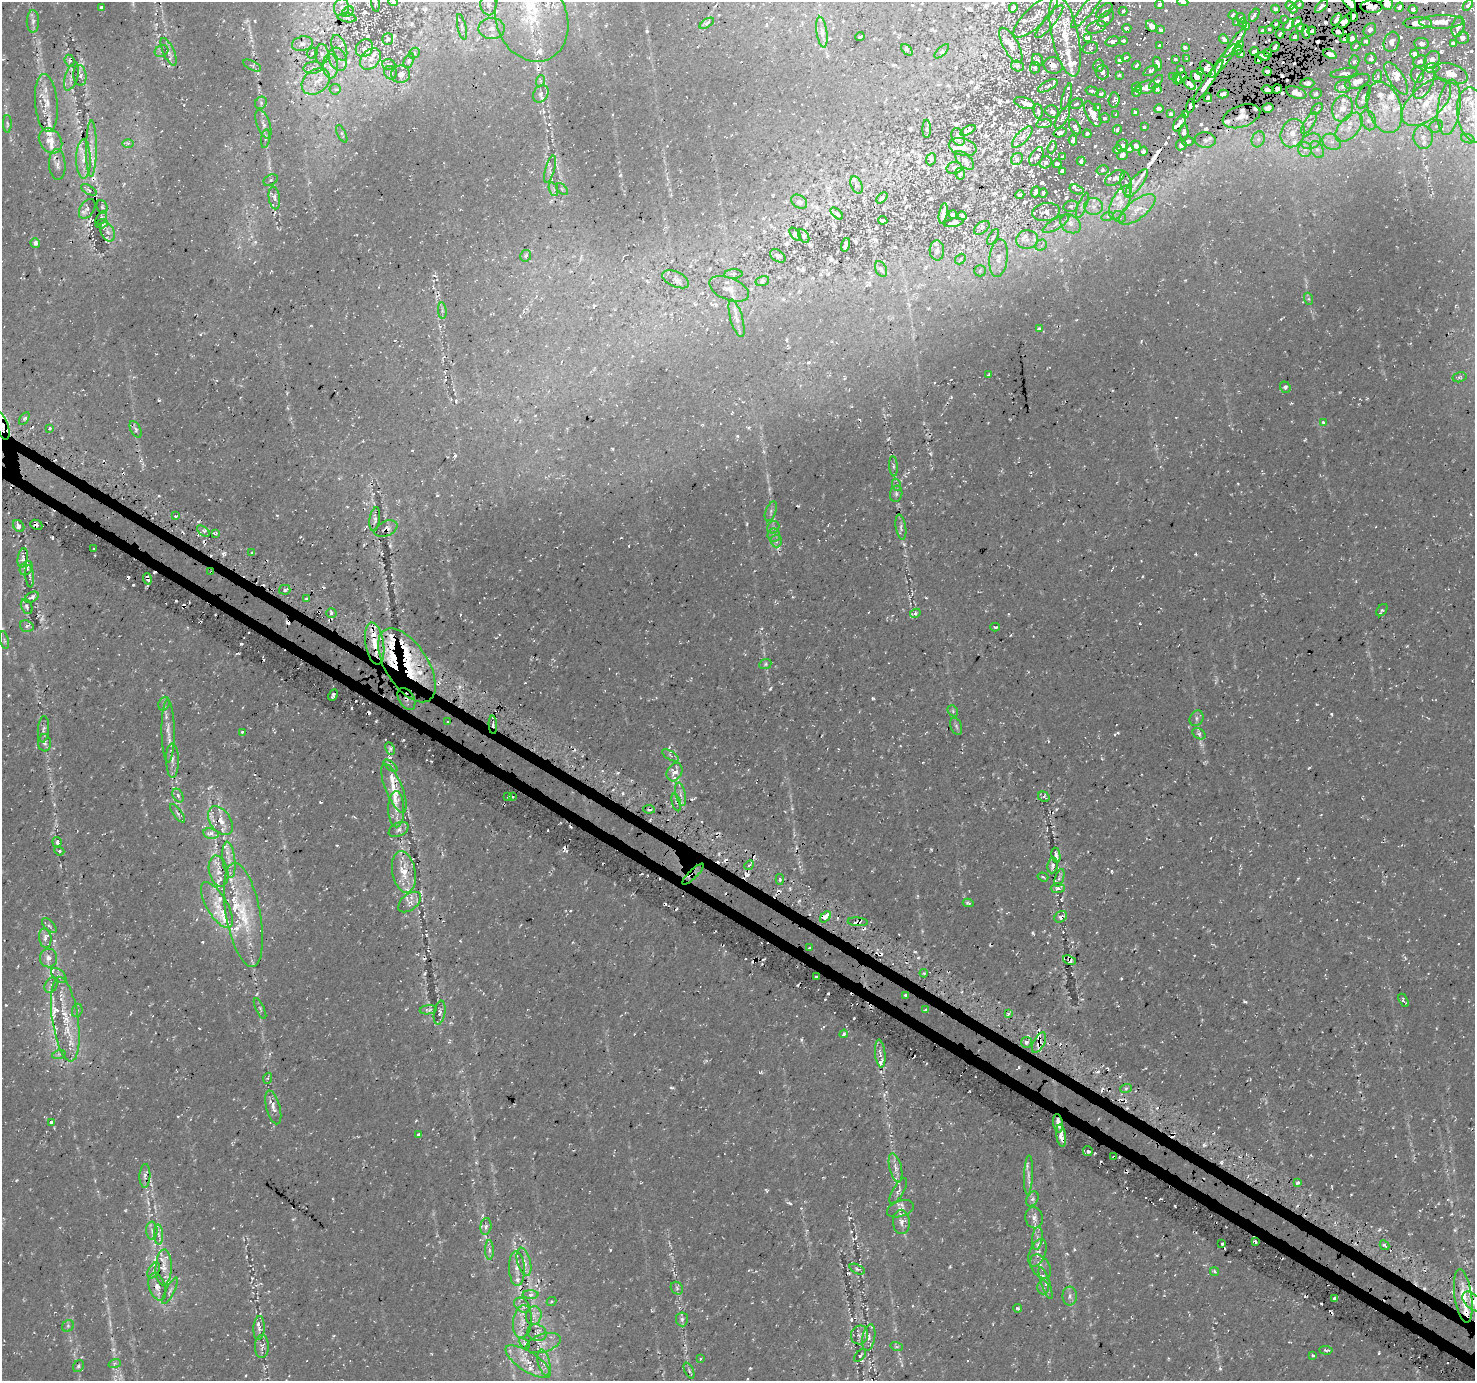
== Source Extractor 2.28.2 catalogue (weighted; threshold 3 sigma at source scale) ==
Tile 6 of 4 x 4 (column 2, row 2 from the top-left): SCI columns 1488-2960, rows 2974-4352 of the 5938 x 6020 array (HDU 1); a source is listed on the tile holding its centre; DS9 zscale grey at full resolution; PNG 1477 x 1383 px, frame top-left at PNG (2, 2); each listed source drawn as its Kron ellipse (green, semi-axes under 4 px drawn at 4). Shown black and unused: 2% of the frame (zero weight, under 2 of 3 exposures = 2% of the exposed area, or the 3 px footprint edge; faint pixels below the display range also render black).
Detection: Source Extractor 2.28.2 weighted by HDU 2 'WHT'; one run over the whole footprint, this tile lists its part. Background 0.00342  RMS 0.003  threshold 0.0137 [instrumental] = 3 sigma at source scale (4.5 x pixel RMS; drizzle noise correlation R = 1.50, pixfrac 1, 0.0396/0.0396 arcsec/px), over >= 5 px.
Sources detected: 1004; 14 too faint to see at this stretch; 82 cosmic-ray / hot-pixel residue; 2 long thin detections or spike segments (spike, bleed or trail); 1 with non-positive flux (unrankable blend fragments) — neither listed nor drawn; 144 inside a brighter listed object's ellipse — not listed separately; of the other 761, all 500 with FLUX_AUTO >= 0.5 (the completeness limit of this list) listed and drawn (261 fainter detections not listed), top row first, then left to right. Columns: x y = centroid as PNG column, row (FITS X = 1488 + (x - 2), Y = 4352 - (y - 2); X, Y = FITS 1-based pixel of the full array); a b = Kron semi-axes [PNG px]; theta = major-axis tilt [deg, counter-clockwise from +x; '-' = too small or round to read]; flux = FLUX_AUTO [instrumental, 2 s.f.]
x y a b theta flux
375 2 10 3 -83 0.56
393 2 5 3 - 0.51
1183 2 6 4 -22 1.7
1349 2 10 5 -53 3.7
1159 4 4 3 - 1
1387 4 6 5 - 2.7
488 5 10 8 -88 1.8
1299 5 4 3 - 1.1
1468 5 6 4 50 0.73
1290 6 4 4 - 1.4
1321 6 8 4 47 2.1
101 7 4 3 - 0.76
341 7 9 7 81 1.4
1371 7 11 6 -3 3.5
1399 7 5 3 - 0.98
1013 8 5 4 - 0.76
1088 9 25 6 50 3.2
1275 9 4 3 - 1.5
1293 9 4 3 - 1.2
1413 9 4 3 - 0.85
1104 11 10 5 40 0.9
1123 11 4 3 - 0.66
348 12 6 4 29 0.51
1233 15 5 3 - 0.99
1254 15 7 3 58 1.4
1036 16 29 10 44 4.5
1353 16 5 5 - 1.7
347 18 9 4 -9 0.95
1106 18 10 6 44 1.4
1241 18 5 3 - 1.3
532 19 43 35 -68 26
1285 19 3 3 - 0.55
1336 19 7 3 57 1.1
33 21 11 6 -90 1.3
1049 21 21 5 51 2.1
1345 21 9 4 47 1.4
1297 22 5 4 - 2
1441 22 22 6 1 3.7
707 23 8 3 32 0.7
1237 23 3 3 - 0.58
1243 23 4 4 - 1.2
1418 23 14 5 1 2.9
1276 24 4 3 - 0.97
1289 25 7 3 54 1.7
1151 26 6 4 -50 2.6
1246 26 4 3 - 0.88
462 27 13 4 -78 0.98
1096 27 10 6 18 0.95
1458 27 10 6 76 1.8
491 28 13 10 2 3.1
1127 28 4 3 - 0.83
1300 28 4 4 - 1.3
1269 29 3 3 - 0.78
1160 30 4 3 - 1.1
1370 30 7 5 50 1
1262 31 4 3 - 1.2
1312 31 4 3 - 0.82
1338 31 6 5 - 1.1
822 32 15 5 -82 1.5
1306 32 6 4 -80 1.4
1280 34 4 3 - 1.2
860 36 5 3 - 3.1
1065 36 41 13 -78 13
1294 37 4 3 - 1.2
1087 38 4 3 - 2.3
1352 38 5 5 - 0.9
1462 38 7 6 - 1.2
388 39 6 5 - 0.54
1224 39 5 3 - 2.1
1345 39 5 4 - 0.99
1113 41 7 5 17 1.3
1123 41 4 3 - 0.65
1366 41 4 3 - 0.5
1392 42 10 7 71 1.7
1235 43 18 3 54 5.5
1453 43 4 3 - 0.65
302 44 10 7 14 1.4
1422 44 7 5 -6 0.89
1011 45 20 7 -61 2.6
1160 45 3 3 - 1
1240 45 4 3 - 1.4
1356 46 5 3 - 0.52
1185 47 4 3 - 0.79
1275 47 5 3 - 1.5
339 48 13 7 -71 2
364 48 9 8 - 1.5
1090 48 8 5 17 0.68
907 50 7 4 -46 0.53
1238 50 5 3 - 2.1
161 51 7 5 23 0.78
942 51 9 4 44 0.57
1254 51 5 3 - 2.1
169 52 15 5 -66 1.5
312 53 6 5 - 0.53
414 53 6 4 49 0.54
1268 53 4 3 - 0.96
322 54 10 6 90 1.3
1241 54 3 3 - 0.95
1330 54 7 4 -23 1.4
1415 54 4 4 - 0.79
1264 56 6 4 -15 2.2
1126 57 4 3 - 0.95
338 59 12 8 -70 2.3
370 59 12 8 46 2.8
1175 59 3 3 - 0.84
1186 59 3 3 - 0.94
1371 59 5 5 - 0.73
1038 60 6 5 - 0.73
1120 60 3 3 - 0.7
1258 60 4 3 - 1.1
1432 60 10 7 53 1.4
70 61 6 5 - 0.58
409 61 7 4 64 0.65
1223 61 21 4 53 7.2
1420 61 7 5 28 0.8
1354 62 6 5 - 0.57
389 64 6 5 - 0.93
1157 64 7 4 -76 2.8
1053 65 10 8 -18 1.9
1136 65 4 3 - 0.88
252 66 9 4 -27 0.63
330 66 12 7 -87 2.3
1017 66 6 5 - 0.83
1099 66 6 5 - 0.96
313 68 9 6 8 1.2
1035 68 6 5 - 0.56
1432 68 7 5 -1 0.86
1181 69 3 3 - 0.79
1208 69 10 6 -49 4.3
1151 71 8 4 31 1
1267 71 4 3 - 0.96
1102 72 7 6 - 1.6
1200 72 4 3 - 0.89
391 73 7 6 - 0.78
1344 73 13 4 9 1.2
401 74 9 8 - 1.7
1450 74 17 9 -17 3.2
80 75 10 6 -83 1.3
1119 75 4 3 - 0.51
1417 75 8 6 -84 0.92
72 76 15 6 71 1.5
1173 76 3 3 - 0.67
1196 76 6 4 -55 3.1
1378 76 6 4 71 0.58
1177 78 6 4 -88 1.7
1182 78 6 3 49 1.3
1396 78 19 7 -58 2.3
316 81 15 11 38 4.6
540 81 6 4 71 0.5
1357 81 13 6 20 1.9
1156 82 9 4 45 2.1
1208 82 26 3 55 9
1307 83 7 5 -1 0.96
1424 83 17 8 63 2.4
1189 84 8 4 -43 2.4
1048 86 11 5 28 1
1343 86 8 6 16 1.2
1137 87 5 4 - 0.64
1146 87 10 6 18 3.9
335 89 5 5 - 0.71
1157 89 5 3 - 1.3
1277 89 4 4 - 0.79
1267 90 6 4 -15 0.9
1092 91 7 3 -15 0.78
1137 92 5 4 - 1
1296 93 11 5 -22 1.7
541 94 9 7 57 1.2
1101 94 5 3 - 0.76
1223 94 5 4 - 1.9
1316 94 6 5 - 0.56
1067 97 14 4 74 1
1363 97 12 6 70 1.2
1208 98 4 4 - 1.1
1114 100 7 5 85 0.78
1426 102 30 16 43 11
46 103 29 11 -85 5.5
261 103 6 5 - 0.66
1024 103 10 5 -17 1
1076 104 7 5 20 0.73
1191 106 7 4 73 2
1384 107 26 16 -72 9.6
1449 107 28 11 83 7.6
1098 108 4 3 - 0.82
1268 108 6 4 13 1.1
1159 109 5 3 - 1.3
1317 109 7 4 46 0.6
1342 109 13 10 73 3.6
1038 111 8 4 -85 0.62
1052 112 7 6 - 1.1
1135 112 3 3 - 0.94
1093 114 14 6 -62 3.3
1116 114 4 3 - 0.63
1171 114 4 4 - 0.83
1186 115 4 3 - 1
1473 115 28 16 -78 11
1241 116 19 11 19 3.2
1062 117 12 5 59 1.3
1104 118 5 5 - 0.72
1368 120 10 7 -68 1.8
1179 123 10 4 60 2.1
1309 123 12 5 57 1.4
7 124 9 3 -89 0.55
263 124 15 6 -71 1.7
1044 124 8 4 7 0.61
1436 126 7 6 - 0.84
1075 127 8 5 -57 1.1
1144 127 3 3 - 0.59
1349 127 17 9 49 4.5
927 129 9 4 -90 0.61
968 130 8 3 28 0.81
1117 130 4 3 - 0.95
1184 132 8 4 86 1.5
1060 133 6 4 18 1.2
1293 133 14 11 68 4
342 134 9 3 -64 0.57
1087 134 4 4 - 0.82
958 137 9 6 -68 1.2
1022 137 13 5 46 1.6
1423 137 12 10 -84 2.6
265 139 9 4 82 0.84
1258 139 8 6 69 1.2
1468 139 7 4 -18 0.73
1073 140 5 4 - 0.96
1205 140 10 7 -5 1.4
51 141 13 10 -52 3.5
1188 141 5 4 - 0.82
1311 141 10 7 20 1.9
1332 142 10 7 -28 1.9
128 143 6 4 1 0.6
1181 145 5 5 - 0.99
1122 146 6 5 - 1.4
1136 146 5 4 - 1.3
963 147 14 8 -15 2.1
1052 147 6 3 69 0.53
91 149 28 5 90 3.2
1129 149 4 3 - 0.67
1317 149 9 6 -62 1.4
1117 150 4 4 - 1.3
1305 150 7 6 - 1.4
1143 151 5 4 - 0.95
1122 155 6 5 - 1.2
1036 156 10 6 60 1.1
1062 157 3 3 - 0.58
83 159 20 7 -90 3.3
931 159 6 5 - 0.61
1017 159 6 5 - 0.76
964 161 12 6 -44 0.97
1081 161 4 3 - 0.78
1046 162 6 5 - 0.73
1057 164 4 4 - 0.82
57 165 15 8 -85 1.9
954 168 8 6 14 0.74
550 169 14 4 75 1.2
1103 170 6 4 16 0.68
1062 171 4 4 - 0.85
960 174 6 5 - 0.53
1115 178 11 6 35 1.4
271 180 7 5 28 0.71
1136 183 17 6 53 1.9
1126 184 12 5 -80 1.3
857 185 9 5 -66 0.72
553 189 7 4 -70 0.64
562 189 7 4 -47 0.62
1076 189 7 4 -19 0.66
89 190 8 3 -29 0.56
1036 192 5 3 - 0.86
1043 193 4 3 - 0.63
1020 195 4 4 - 0.6
274 198 11 5 -82 1.3
882 198 6 3 47 0.53
799 202 8 6 -35 0.81
1120 202 18 8 64 3.9
1082 205 13 4 68 0.98
1071 206 7 5 14 0.71
1093 206 9 8 - 1.8
102 207 7 5 -69 0.57
87 209 11 7 57 1.1
1137 209 22 9 38 4.6
1046 212 14 9 9 2.1
943 213 10 4 80 1.2
837 214 7 4 -42 0.59
953 215 4 3 - 0.58
962 216 4 3 - 0.61
1108 216 6 4 18 0.56
1119 217 6 5 - 0.77
101 218 7 4 54 0.66
883 220 4 3 - 1
954 223 9 4 12 1.1
102 224 6 4 19 1.3
1056 224 15 5 31 1.5
1070 224 11 8 -37 2.1
982 228 9 5 38 0.92
108 232 10 6 -66 1.4
795 234 8 4 -53 0.69
804 236 7 4 -59 0.66
993 237 9 3 58 0.55
1027 239 11 9 4 2.4
35 243 5 4 - 1.3
846 245 7 3 72 0.8
1041 245 6 5 - 0.76
937 250 10 7 -88 1.1
526 256 6 5 - 0.93
778 256 8 5 -35 0.73
998 258 19 9 84 3.4
960 259 6 4 50 0.54
881 269 8 5 -65 0.7
980 271 6 5 - 0.55
733 274 9 5 3 0.79
676 279 14 7 -24 1.6
762 281 7 5 17 0.59
729 289 21 11 -21 2.9
1309 299 6 4 -71 0.51
442 311 8 3 -84 0.63
736 318 19 6 -74 2.2
1039 328 3 3 - 3
989 374 4 3 - 0.58
1459 377 7 5 14 0.52
1285 387 6 5 - 0.82
24 418 7 3 57 0.7
1323 422 4 3 - 1.1
2 426 14 6 -70 4.1
50 428 3 3 - 1.5
136 429 9 5 -63 0.73
893 466 10 4 -85 0.72
897 485 6 4 -71 0.52
896 494 8 6 77 0.88
771 511 10 5 69 0.85
175 516 4 3 - 0.7
375 519 12 5 81 1
36 525 6 4 -24 0.94
19 526 6 5 - 1.5
773 527 6 5 - 0.76
901 527 13 5 -80 1
386 529 12 7 24 1.7
203 531 7 4 -38 0.83
215 533 4 2 - 0.61
774 535 6 6 - 0.89
776 541 6 5 - 0.69
94 549 3 3 - 1.3
252 553 3 3 - 1.4
23 558 10 5 79 0.92
26 568 7 5 55 1.7
211 572 3 3 - 0.73
30 576 11 3 -85 0.54
147 579 6 4 -73 1.3
285 590 5 5 - 0.76
32 597 7 5 29 1.4
306 598 4 3 - 0.53
27 607 8 5 -65 0.83
1382 610 7 4 52 0.62
331 613 5 4 - 0.7
915 613 5 4 - 0.76
27 626 7 5 -20 0.85
995 627 5 3 - 0.67
4 640 9 4 -78 0.64
375 643 21 9 -80 6.3
765 664 6 5 - 0.53
407 665 41 21 -57 29
333 695 6 3 63 1.2
406 699 12 7 -59 1.4
164 704 7 5 69 0.79
953 711 6 4 -50 0.58
1197 718 8 6 61 0.87
448 722 3 3 - 0.94
493 725 9 4 -86 1.4
956 726 9 5 -71 0.78
43 729 13 5 85 1.1
168 731 32 6 -89 3.5
242 732 3 3 - 1.2
1199 734 7 5 -30 0.71
44 743 8 6 -86 0.95
390 749 6 4 -63 0.54
670 755 9 4 -30 0.72
172 761 17 6 -89 1.9
390 766 8 4 -39 0.69
675 772 9 7 61 2.9
394 788 26 8 -68 4.5
681 794 12 5 -78 1.2
178 795 7 5 -62 0.86
508 797 3 2 - 0.55
513 797 3 3 - 2.3
1044 797 6 5 - 0.92
676 802 9 3 -73 0.59
396 809 18 8 -89 3.2
649 809 6 3 -6 0.87
178 813 11 4 -52 0.78
220 821 16 10 -55 4.4
399 829 10 6 27 1.4
211 833 8 5 -9 2.1
57 842 5 4 - 0.96
59 851 5 4 - 0.53
1056 855 8 4 -79 1.2
229 860 18 6 -83 3
749 865 5 4 - 0.78
1053 865 8 5 82 0.97
218 871 16 9 -76 3.3
404 872 21 11 -80 6.4
693 874 14 2 44 1.1
1043 877 5 4 - 0.57
1059 878 9 4 71 0.74
780 879 5 4 - 0.81
1058 888 7 5 2 1.2
410 902 13 8 39 2.2
968 903 5 3 - 0.61
217 905 26 10 -59 5.4
243 915 53 17 -79 18
825 917 7 4 47 8.5
1061 917 7 5 39 1.3
858 922 10 3 -4 0.81
49 926 9 5 -45 0.68
45 938 10 6 -83 1.2
809 948 3 3 - 1
49 958 9 8 - 2
1069 960 7 4 -21 0.9
924 973 4 4 - 0.5
59 975 9 5 -43 1.2
816 977 3 3 - 1.1
51 985 8 6 58 0.98
906 995 3 3 - 0.88
1404 1000 7 3 -59 0.58
260 1009 11 3 -65 0.57
77 1010 7 5 70 0.65
428 1010 8 4 7 0.59
926 1010 3 3 - 0.94
440 1013 12 5 80 1.2
1008 1014 4 3 - 0.82
65 1019 43 13 -82 11
844 1034 4 3 - 0.73
1026 1042 5 5 - 0.72
1039 1043 11 5 62 2
880 1053 14 5 -84 1.1
59 1054 7 4 18 0.63
268 1078 5 3 - 0.54
1126 1088 6 3 20 0.52
273 1107 17 7 -75 2.1
51 1122 3 3 - 1.5
1058 1123 9 4 -81 2
419 1135 4 3 - 1.4
1061 1136 11 4 -83 2.6
1088 1151 5 5 - 0.63
1114 1157 4 3 - 1.4
895 1168 14 6 -76 1.8
1028 1175 20 4 87 1.7
145 1176 11 5 87 1.3
1297 1183 3 3 - 1.8
898 1191 14 5 59 1.2
1032 1199 8 5 60 0.85
900 1209 14 8 19 1.7
1034 1218 11 8 -77 1.6
901 1222 12 8 -89 1.9
486 1226 8 5 82 1
152 1231 9 5 -88 1
158 1235 10 4 -88 1.1
1037 1238 12 5 83 1.3
1255 1242 4 2 - 0.51
1222 1244 3 2 - 0.64
1385 1245 5 3 - 0.71
489 1250 10 4 -89 0.95
1037 1253 14 8 69 1.9
524 1262 14 6 -76 2.2
164 1267 18 8 87 3
1041 1267 13 9 -54 2.1
517 1269 17 8 -87 2.4
857 1269 8 4 -24 0.64
154 1270 9 5 58 1
1214 1271 4 4 - 0.64
1046 1283 17 3 -71 1.2
157 1287 14 8 -72 2.5
1043 1287 7 6 - 0.91
677 1288 7 5 -49 0.71
170 1291 15 4 62 1.1
530 1295 8 4 1 0.69
1070 1296 9 7 -89 1.3
1463 1296 27 8 -82 6.6
1335 1298 4 3 - 6.1
1472 1301 12 7 -44 2.4
551 1302 5 4 - 0.52
522 1305 9 6 -40 1.2
1018 1308 4 4 - 0.53
534 1315 9 7 77 1.6
682 1319 7 6 - 0.85
522 1322 16 9 83 3
68 1326 6 5 - 0.61
259 1328 12 5 87 1.2
537 1333 10 8 -22 1.6
859 1335 9 8 - 1.6
869 1337 13 6 80 1.6
524 1343 6 4 -46 0.7
543 1343 18 9 18 2.9
262 1347 11 7 88 1.3
897 1347 6 4 -18 0.56
1326 1350 7 3 -5 0.64
860 1355 7 4 48 0.57
1313 1355 3 3 - 1.1
700 1359 3 3 - 0.52
528 1362 26 9 -33 5.5
544 1362 13 6 -77 2
115 1363 6 4 19 0.59
78 1366 6 5 - 0.6
689 1371 9 4 -65 0.62
Overlapping masked pixels (flux is a lower limit): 48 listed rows (the first 20) at x y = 1349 2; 1321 6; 1371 7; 1353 16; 1345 21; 1151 26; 1312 31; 1338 31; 1224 39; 1392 42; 1235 43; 1275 47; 1254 51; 1223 61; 1208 69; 1267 71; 1196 76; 1208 82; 1189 84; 1277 89
Isophote crosses this tile's border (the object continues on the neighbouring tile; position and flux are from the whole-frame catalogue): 11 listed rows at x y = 375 2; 393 2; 1183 2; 1349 2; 1387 4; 488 5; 341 7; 33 21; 1473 115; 2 426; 1472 1301
Unlisted compact peaks at least as high as the median listed source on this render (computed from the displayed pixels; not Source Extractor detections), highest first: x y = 854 1018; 351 708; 376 721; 790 1203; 750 1368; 1095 1153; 252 1278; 431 761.